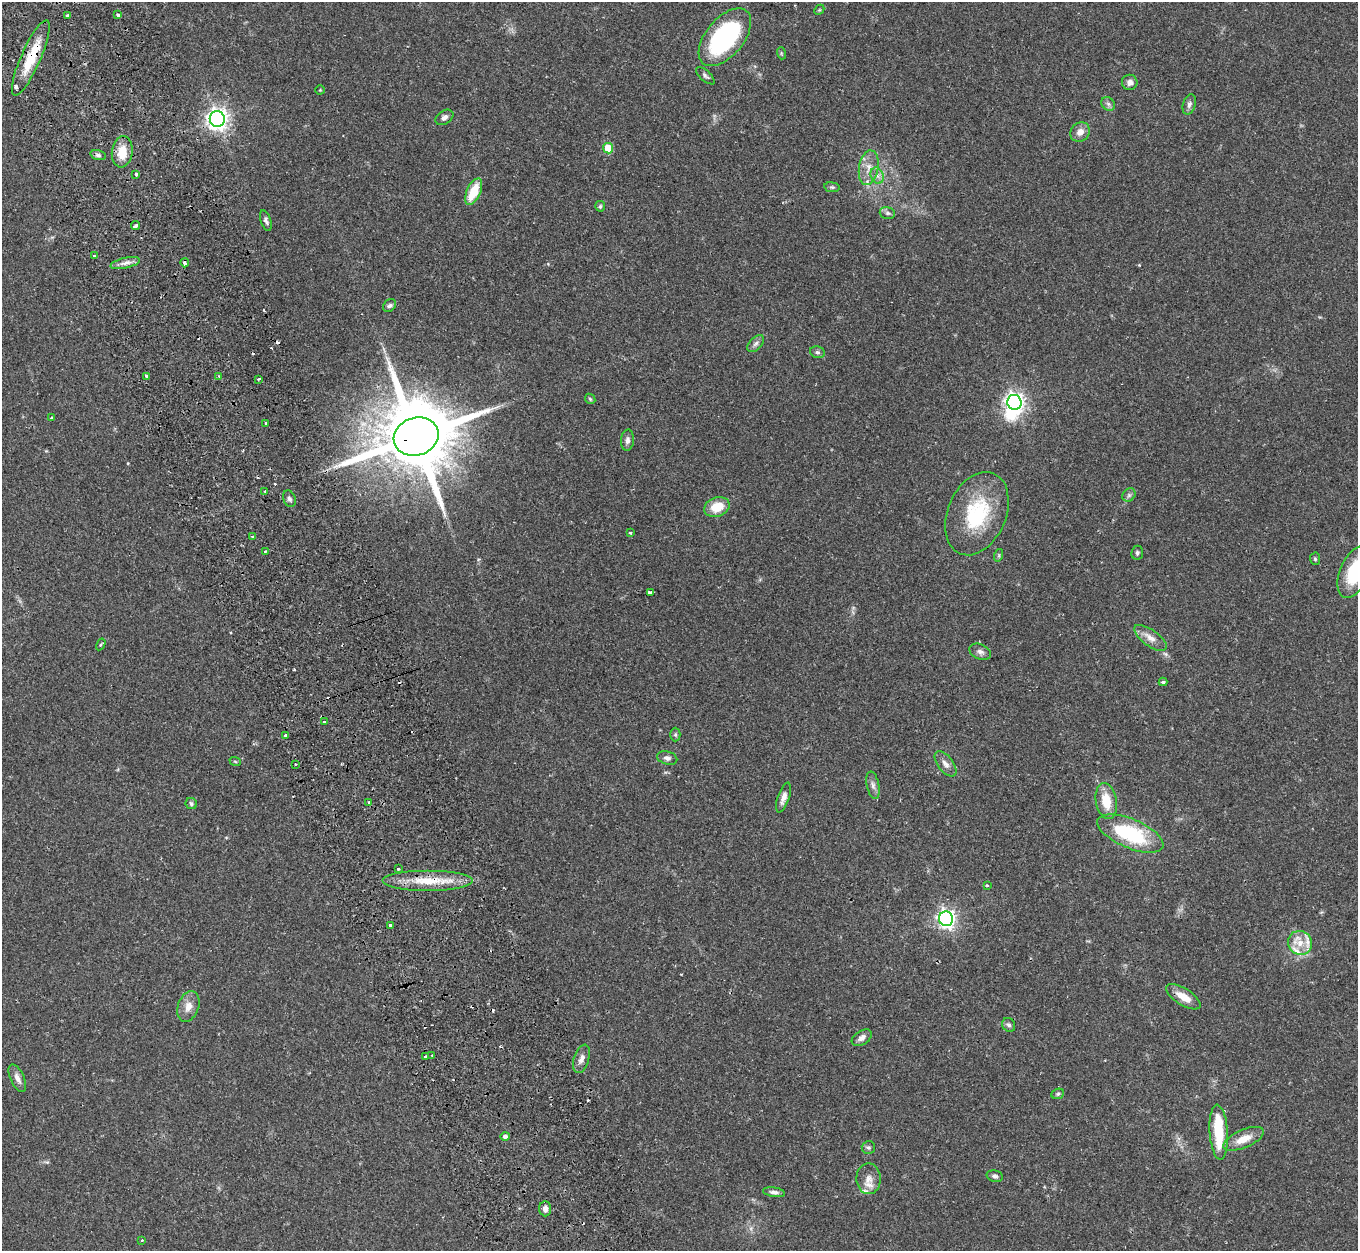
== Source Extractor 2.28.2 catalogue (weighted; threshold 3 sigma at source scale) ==
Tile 11 of 4 x 4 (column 3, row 3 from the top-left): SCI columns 2786-4141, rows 1433-2681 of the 5572 x 5527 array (HDU 1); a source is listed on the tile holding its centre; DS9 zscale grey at full resolution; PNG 1360 x 1253 px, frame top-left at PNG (2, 2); each listed source drawn as its Kron ellipse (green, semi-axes under 4 px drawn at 4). Shown black and unused: <1% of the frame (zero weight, under 2 of 3 exposures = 4% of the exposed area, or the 3 px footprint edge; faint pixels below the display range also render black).
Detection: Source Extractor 2.28.2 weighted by HDU 2 'WHT'; one run over the whole footprint, this tile lists its part. Background 0.082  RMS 0.0059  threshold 0.0265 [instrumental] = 3 sigma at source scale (4.5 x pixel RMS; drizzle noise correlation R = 1.50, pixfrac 1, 0.05/0.05 arcsec/px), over >= 5 px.
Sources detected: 112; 2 inside a brighter object's white glare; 10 cosmic-ray / hot-pixel residue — neither listed nor drawn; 5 inside a brighter listed object's ellipse — not listed separately; the other 95 listed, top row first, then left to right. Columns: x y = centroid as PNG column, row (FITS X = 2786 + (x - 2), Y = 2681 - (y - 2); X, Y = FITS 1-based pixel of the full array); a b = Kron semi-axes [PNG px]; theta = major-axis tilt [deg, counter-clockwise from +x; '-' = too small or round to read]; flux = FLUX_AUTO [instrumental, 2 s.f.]
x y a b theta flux
819 10 6 4 44 0.65
118 15 3 3 - 1.6
68 16 4 3 - 2.3
725 37 34 19 50 82
781 53 6 4 -72 0.7
31 58 41 10 66 19
705 76 11 5 -42 1.6
1130 82 8 7 - 2.7
320 90 4 4 - 0.52
1108 104 7 6 - 1.5
1189 104 10 6 73 2
444 117 10 6 34 2.2
217 119 8 7 - 370
1080 132 10 9 - 4.5
608 148 5 5 - 15
122 152 15 10 83 11
98 155 8 5 -15 1.5
869 168 17 9 80 6.6
136 174 4 3 - 3.6
877 176 8 6 -69 2.5
832 187 8 5 -8 1.1
474 192 14 7 65 15
600 206 5 5 - 0.92
887 213 8 5 -15 1.4
266 221 11 5 -71 1.8
135 226 4 3 - 3.4
94 256 3 2 - 0.67
125 263 15 5 13 3
185 263 4 3 - 2.8
389 306 7 5 42 1.5
756 344 10 6 45 2.1
817 352 7 5 -14 1.4
219 376 4 3 - 0.76
147 377 4 3 - 4.8
259 379 3 3 - 1.3
590 399 6 4 -46 0.85
1014 402 7 7 - 290
52 418 4 3 - 0.56
266 423 4 2 - 0.46
416 437 23 18 18 7600
627 440 11 6 86 2
265 491 3 2 - 0.38
1129 495 7 6 - 1.4
289 499 8 6 -69 1.7
717 507 13 9 21 12
977 514 43 29 67 42
630 533 3 2 - 0.61
252 536 2 2 - 0.74
265 552 3 3 - 0.64
1137 553 7 6 - 1.2
999 555 6 4 72 0.83
1315 559 6 5 - 0.89
1355 572 28 14 67 31
650 593 4 3 - 10
1150 638 19 8 -36 5.2
101 644 6 3 59 0.72
980 652 11 7 -25 2.4
1163 682 4 3 - 0.97
324 722 3 3 - 3.6
675 734 7 5 90 0.96
285 735 3 3 - 1.5
667 758 10 6 -16 2.1
235 761 6 3 -20 0.59
295 764 3 2 - 1.2
945 764 15 7 -52 3.5
873 785 14 6 -79 2.4
783 797 15 6 71 3.5
1106 801 18 10 -80 12
369 802 3 3 - 1.1
191 804 6 5 - 1.4
1130 833 35 14 -23 47
398 869 3 3 - 0.88
428 881 45 10 0 18
987 886 3 3 - 0.79
946 919 7 7 - 240
390 925 3 3 - 1.6
1300 943 12 11 - 7
1183 997 20 8 -32 8.2
188 1006 16 10 70 5.6
1009 1025 7 6 - 1.5
862 1038 11 7 33 2.9
432 1055 2 2 - 0.61
426 1057 3 3 - 2.2
581 1059 15 7 73 3.4
17 1078 15 7 -65 3.6
1058 1094 6 5 - 0.96
1219 1132 27 9 -86 24
505 1136 4 4 - 1.9
1244 1139 22 9 23 8.3
868 1148 7 6 - 1.2
995 1176 8 5 -13 1.5
869 1179 15 12 -89 5.7
774 1192 11 4 -8 2
545 1209 7 6 - 2.7
142 1240 3 3 - 0.56
Overlapping masked pixels (flux is a lower limit): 5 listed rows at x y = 68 16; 31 58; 185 263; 416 437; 428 881
Isophote crosses this tile's border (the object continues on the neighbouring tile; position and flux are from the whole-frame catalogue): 1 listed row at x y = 1355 572